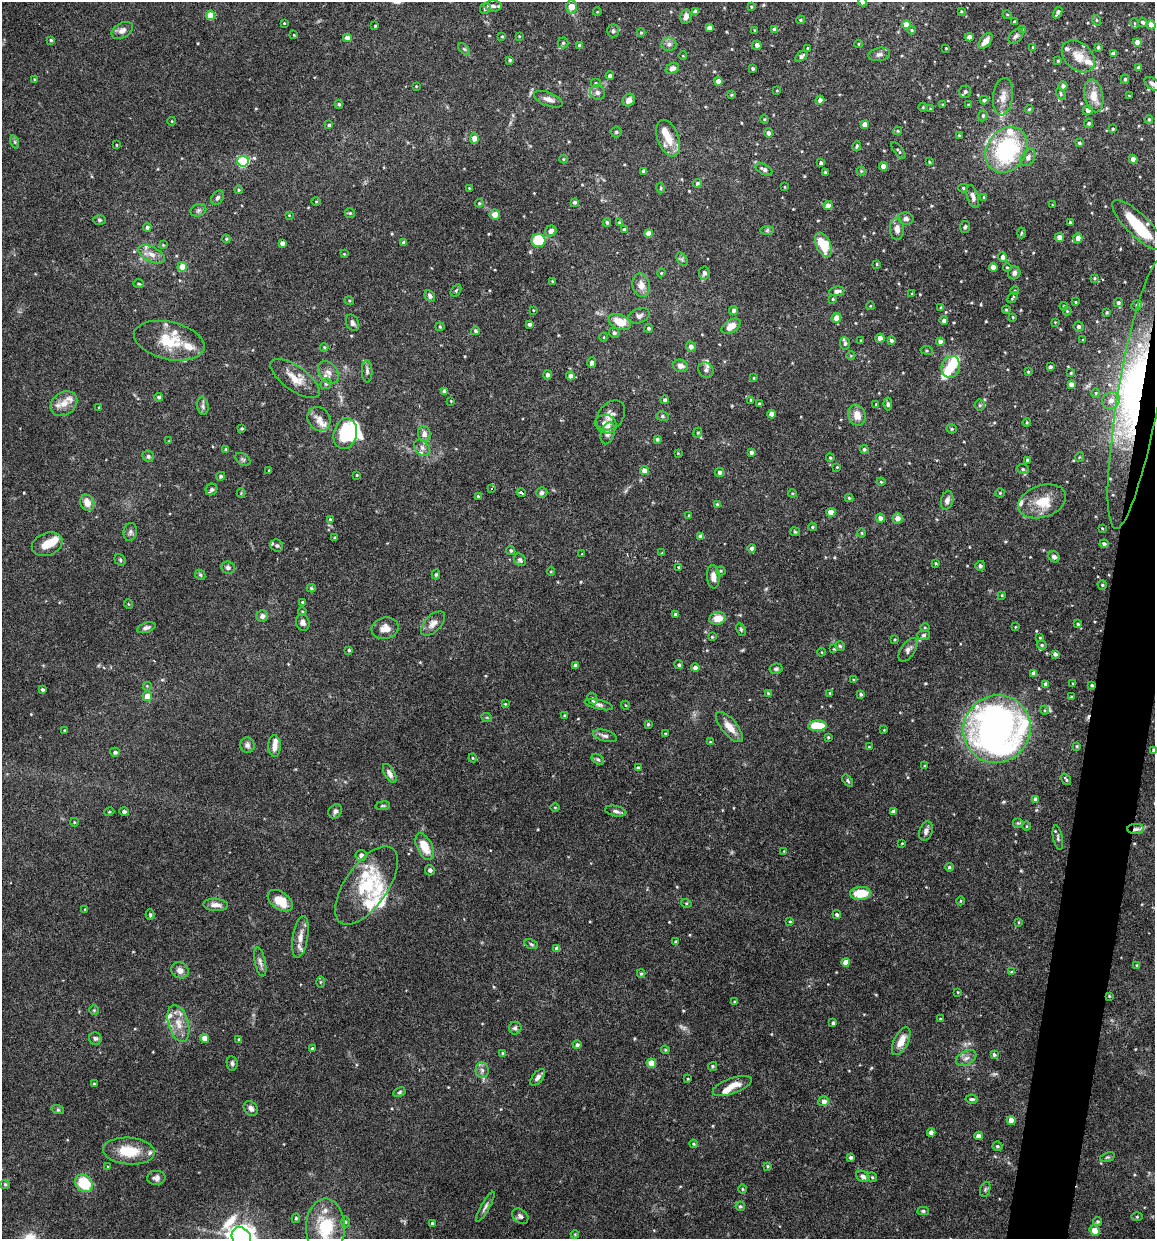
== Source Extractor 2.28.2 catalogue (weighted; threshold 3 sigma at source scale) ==
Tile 10 of 4 x 4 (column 2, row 3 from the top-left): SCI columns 1270-2422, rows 1240-2476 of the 4966 x 4951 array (HDU 1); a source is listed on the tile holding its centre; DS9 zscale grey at full resolution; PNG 1157 x 1241 px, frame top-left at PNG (2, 2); each listed source drawn as its Kron ellipse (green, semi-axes under 4 px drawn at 4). Shown black and unused: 3% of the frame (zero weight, under 4 of 8 exposures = <1% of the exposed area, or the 3 px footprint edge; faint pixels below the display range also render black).
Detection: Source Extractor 2.28.2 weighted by HDU 2 'WHT'; one run over the whole footprint, this tile lists its part. Background 0.0726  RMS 0.0021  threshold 0.00879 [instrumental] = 3 sigma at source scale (4.09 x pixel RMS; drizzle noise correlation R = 1.36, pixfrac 0.8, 0.05/0.05 arcsec/px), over >= 5 px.
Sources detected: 543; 8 inside a brighter object's white glare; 1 cosmic-ray / hot-pixel residue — neither listed nor drawn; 33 inside a brighter listed object's ellipse — not listed separately; of the other 501, all 500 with FLUX_AUTO >= 0.12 (the completeness limit of this list) listed and drawn (1 fainter detections not listed), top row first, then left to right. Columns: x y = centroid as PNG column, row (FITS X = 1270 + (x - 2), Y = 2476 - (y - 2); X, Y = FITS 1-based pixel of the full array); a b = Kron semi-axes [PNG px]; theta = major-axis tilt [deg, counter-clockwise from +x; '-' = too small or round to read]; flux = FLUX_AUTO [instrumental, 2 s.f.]
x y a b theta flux
862 2 4 4 - 0.4
493 6 8 5 -3 0.75
571 7 6 5 - 2.8
751 7 3 3 - 0.19
485 8 5 5 - 0.52
961 11 3 2 - 0.15
597 12 4 3 - 0.15
695 12 4 4 - 0.92
1058 12 6 4 58 0.66
1007 14 4 3 - 0.15
210 15 4 4 - 3.9
686 16 7 5 79 1
800 20 4 4 - 0.27
1096 20 5 3 - 0.18
1014 22 4 3 - 0.43
1143 22 5 4 - 0.42
284 23 2 2 - 0.16
1134 23 5 3 - 0.16
906 25 4 4 - 2.6
1151 25 4 4 - 1.9
375 26 3 2 - 0.19
709 28 4 4 - 1.2
1022 29 4 3 - 0.21
122 30 11 7 30 1.1
755 30 3 3 - 0.18
775 30 4 4 - 1.1
912 30 4 4 - 0.2
613 31 6 5 - 0.45
641 33 4 4 - 0.21
294 35 4 4 - 0.14
502 36 3 3 - 0.2
519 36 3 3 - 0.17
1016 36 9 6 45 0.54
969 37 4 4 - 1.2
347 38 4 4 - 1.1
51 40 4 3 - 0.26
986 41 9 5 50 1.6
1137 42 4 4 - 1.7
563 43 5 5 - 0.32
669 44 7 6 - 0.69
859 44 4 3 - 0.16
757 45 4 4 - 0.74
580 46 4 4 - 0.81
1033 47 4 3 - 0.27
1098 47 4 3 - 0.29
808 48 3 2 - 0.17
946 48 3 2 - 0.14
464 49 7 4 -44 0.31
879 54 11 6 13 0.72
1113 54 4 4 - 1.1
683 56 4 3 - 0.14
801 56 7 4 35 0.6
1078 56 19 13 -42 2.7
510 60 3 3 - 0.3
1058 61 4 3 - 0.24
672 68 7 5 26 0.9
753 68 3 3 - 0.42
1139 68 4 3 - 0.6
610 76 4 4 - 0.58
34 79 3 3 - 0.17
1125 79 4 3 - 0.33
718 81 4 4 - 1.4
595 83 5 5 - 0.33
1152 84 8 5 -39 0.53
416 86 2 2 - 0.13
1063 86 4 4 - 0.51
777 90 3 2 - 0.14
965 92 6 6 - 0.51
597 93 8 7 - 0.71
1061 94 6 4 -62 0.29
731 95 3 3 - 0.19
1094 96 16 9 -79 2.7
1129 96 3 2 - 0.15
1003 97 19 10 82 1.9
548 99 15 6 -21 1.2
629 100 7 5 54 1.3
820 100 4 4 - 0.77
984 100 4 4 - 0.35
339 104 4 4 - 0.31
943 105 4 3 - 0.17
968 105 3 3 - 0.18
923 107 4 3 - 0.17
930 109 4 3 - 0.2
1029 109 4 3 - 0.19
1088 110 5 5 - 1
983 116 6 4 70 0.29
764 119 4 3 - 0.2
1149 119 4 3 - 0.27
172 121 4 3 - 0.15
1089 123 5 4 - 0.32
865 124 4 4 - 1.5
329 125 4 3 - 0.35
1113 129 4 3 - 0.22
898 131 4 4 - 0.21
616 132 5 5 - 0.3
769 133 4 4 - 0.79
959 135 3 3 - 0.17
474 138 5 4 - 1.4
668 138 19 10 -70 3.4
15 142 7 4 -71 0.32
1079 143 4 3 - 0.29
116 145 3 2 - 0.14
857 146 5 3 - 0.3
898 150 10 3 -52 0.32
1007 150 24 19 56 22
1028 158 9 6 59 0.9
563 159 4 3 - 0.16
1133 159 4 4 - 1.4
243 161 5 5 - 23
929 162 3 3 - 0.16
821 163 4 4 - 0.56
883 166 4 4 - 1.6
764 169 9 5 -30 0.77
644 171 4 4 - 0.94
861 171 4 4 - 0.21
825 172 3 3 - 0.19
697 183 4 4 - 0.41
785 187 4 2 - 0.14
469 188 3 2 - 0.14
661 188 5 3 - 0.17
963 188 5 4 - 0.27
238 190 4 4 - 0.27
973 197 12 5 -73 0.91
984 197 3 3 - 0.18
217 198 8 5 56 0.51
316 202 4 3 - 0.18
575 202 4 3 - 0.46
479 203 4 4 - 0.21
1052 205 4 2 - 0.12
828 206 4 4 - 1.3
198 210 8 6 21 0.5
350 213 5 5 - 0.28
495 214 5 5 - 1.6
289 215 4 4 - 0.16
906 219 7 6 - 0.63
100 220 6 5 - 0.35
607 222 4 4 - 0.37
619 222 3 3 - 0.19
1070 222 3 3 - 0.23
1138 225 34 11 -44 8.1
147 227 4 4 - 0.5
965 227 6 5 - 0.32
897 229 11 7 -89 1.2
624 230 4 4 - 0.54
767 230 7 4 1 0.3
551 231 6 5 - 0.79
649 233 4 4 - 1.9
1021 233 5 3 - 0.22
1059 238 5 4 - 1
1078 238 5 4 - 1.6
226 239 4 4 - 0.23
538 240 7 6 - 8.3
403 242 4 4 - 0.28
282 243 4 4 - 0.98
163 245 4 4 - 0.17
823 245 13 7 -65 6.2
151 254 14 7 -27 1.5
344 254 3 3 - 0.14
1003 257 5 4 - 0.86
682 259 7 4 -56 0.42
877 264 3 2 - 0.18
182 267 5 4 - 2.3
993 267 4 4 - 1.4
1007 267 4 4 - 0.21
661 273 4 3 - 0.17
704 273 6 5 - 0.49
1014 273 6 6 - 0.71
1094 278 4 3 - 0.21
552 281 4 3 - 0.19
139 284 5 4 - 0.28
641 285 12 8 -77 1.7
456 290 7 4 57 0.29
837 291 7 5 7 0.83
1015 291 4 3 - 0.15
912 293 4 2 - 0.15
430 296 6 4 -60 0.58
1013 297 6 2 51 0.21
833 299 3 3 - 0.19
349 300 5 3 - 0.23
1075 302 3 3 - 0.17
1118 303 5 4 - 0.34
1137 305 5 5 - 0.28
870 306 4 2 - 0.14
1064 306 4 3 - 0.21
941 307 3 3 - 0.23
533 310 3 2 - 0.14
734 310 4 4 - 0.54
1006 310 4 4 - 0.21
1067 311 4 4 - 0.18
1107 313 4 3 - 0.23
639 316 11 7 19 0.69
1013 317 4 4 - 0.18
836 318 5 5 - 1.9
944 320 4 4 - 0.64
620 322 12 7 -22 3.4
1055 322 3 3 - 0.13
352 323 8 6 -64 0.67
529 324 3 3 - 0.43
731 326 10 6 31 2
440 327 4 4 - 0.21
1079 327 5 5 - 0.47
649 328 4 4 - 0.34
475 331 4 4 - 0.37
614 333 5 5 - 0.5
604 337 4 3 - 0.16
880 338 5 4 - 0.92
891 340 4 3 - 0.44
1083 340 4 3 - 0.16
169 341 36 19 -13 7.1
861 341 3 3 - 0.25
940 342 4 4 - 1.2
845 343 6 5 - 0.55
324 347 4 4 - 0.23
691 347 5 4 - 0.85
927 350 6 3 -8 0.26
851 356 4 3 - 0.16
592 362 5 4 - 0.61
680 366 7 6 - 1
951 367 11 9 74 3.5
1050 367 4 4 - 0.5
706 370 8 7 - 0.74
367 371 11 5 -90 0.59
328 372 12 9 -53 1.3
1028 372 4 3 - 0.18
1071 373 4 3 - 0.21
547 375 4 4 - 0.59
570 376 4 4 - 1
295 378 29 12 -35 3.1
754 378 4 4 - 0.19
326 384 6 5 - 0.34
1071 384 4 4 - 1.1
445 391 4 4 - 0.56
1096 393 4 4 - 0.2
1139 393 137 21 80 33
159 397 4 4 - 0.39
664 400 4 4 - 0.4
751 400 4 3 - 0.32
1111 400 9 8 - 1.3
451 401 3 3 - 0.13
759 403 3 3 - 0.18
64 404 14 11 36 2.3
876 404 4 3 - 0.17
888 404 6 4 -82 0.4
980 405 5 5 - 0.33
203 406 9 5 -83 0.55
99 407 4 2 - 0.14
772 414 4 4 - 1.6
857 415 11 8 -70 1.9
611 416 17 12 51 1.4
662 416 6 5 - 0.41
319 419 12 11 - 1.5
1027 422 4 3 - 0.21
606 424 11 9 -22 2
242 428 3 3 - 0.25
951 429 5 4 - 0.27
608 433 11 6 74 0.93
698 433 5 4 - 0.27
345 434 15 11 76 6.8
424 434 8 6 -85 1
657 439 3 3 - 0.39
169 441 3 3 - 0.16
422 448 9 7 -46 0.83
226 449 4 4 - 0.22
864 449 4 4 - 0.37
751 452 4 3 - 0.63
678 453 3 3 - 0.14
148 456 6 5 - 0.48
1079 457 5 3 - 0.17
830 458 4 3 - 0.24
243 459 8 5 -36 0.4
1027 460 4 3 - 0.3
837 467 4 3 - 0.17
1023 469 6 5 - 0.37
269 470 3 2 - 0.15
644 471 4 4 - 1.8
720 472 4 4 - 0.7
357 475 3 3 - 0.16
221 476 4 4 - 0.39
881 482 4 4 - 0.22
492 488 3 3 - 0.28
211 490 6 5 - 0.44
241 493 4 4 - 0.21
521 493 5 3 - 0.35
542 493 6 5 - 0.56
792 493 4 3 - 0.19
1000 493 4 4 - 0.21
478 496 4 3 - 0.3
849 498 4 4 - 0.25
947 500 9 6 76 0.77
1042 501 25 16 19 4.5
87 503 8 6 -66 1.9
717 504 4 3 - 0.2
831 512 4 4 - 2.2
689 515 3 3 - 0.18
880 518 4 4 - 1
898 518 5 5 - 1.3
330 519 3 3 - 0.19
812 527 4 3 - 0.25
1102 528 4 3 - 0.16
130 532 9 6 79 0.59
795 532 5 4 - 0.26
862 533 5 3 - 0.19
701 536 4 4 - 0.85
335 538 3 3 - 0.27
47 544 16 11 22 2.6
1104 544 4 4 - 0.56
277 546 6 6 - 0.39
752 548 4 4 - 0.59
511 550 4 4 - 0.32
662 553 3 3 - 0.15
582 554 2 2 - 0.13
1054 557 6 5 - 0.64
120 560 6 5 - 0.29
520 560 7 5 -49 0.48
936 563 4 3 - 0.18
980 566 5 4 - 0.5
679 567 3 3 - 0.29
228 568 7 6 - 0.55
551 571 4 3 - 0.17
721 571 5 4 - 0.25
436 574 5 4 - 0.3
200 575 5 4 - 0.28
713 577 12 6 -86 1.2
1102 585 4 4 - 0.26
311 588 4 3 - 0.31
1002 595 4 3 - 0.18
303 602 4 3 - 0.32
128 604 5 3 - 0.17
302 611 4 3 - 0.17
675 614 4 3 - 0.28
262 616 5 5 - 0.71
717 618 8 6 9 2.9
303 622 8 6 -73 0.72
433 623 15 8 46 1.3
1078 624 4 4 - 0.26
1015 627 4 2 - 0.14
146 628 10 5 17 0.58
385 628 14 10 10 1.7
925 628 4 3 - 0.2
741 630 6 4 -64 0.29
923 635 6 5 - 0.38
712 637 4 3 - 0.2
1040 638 3 2 - 0.16
895 639 3 3 - 0.2
1042 645 5 4 - 0.3
840 646 5 4 - 0.3
834 649 3 2 - 0.17
349 650 4 4 - 0.32
908 650 13 7 56 0.85
822 652 4 3 - 0.16
1055 654 4 4 - 0.67
679 665 4 4 - 0.35
576 666 4 4 - 1
695 667 4 4 - 0.73
776 669 6 5 - 0.37
1034 673 4 4 - 1.4
854 680 4 4 - 0.22
1046 684 4 3 - 0.62
1073 684 3 2 - 0.19
1092 685 3 3 - 0.29
147 686 5 5 - 0.22
42 689 3 3 - 0.38
768 693 3 3 - 0.22
830 693 4 4 - 0.19
861 694 4 4 - 0.31
147 696 5 5 - 2
1071 697 3 2 - 0.22
592 699 6 4 -60 0.31
505 704 4 3 - 0.19
599 705 14 5 -13 0.63
625 705 4 3 - 0.16
1044 710 4 3 - 0.2
564 715 4 3 - 0.14
487 718 5 3 - 0.18
648 724 3 3 - 0.22
817 726 9 5 2 5.8
729 727 18 7 -50 2.2
997 729 34 33 - 100
65 730 4 3 - 0.19
884 730 3 3 - 0.14
665 733 3 2 - 0.15
605 736 12 5 -16 0.71
828 737 3 2 - 0.18
710 742 4 3 - 0.16
247 745 7 7 - 0.69
274 746 11 6 -89 1.3
1077 746 3 3 - 0.22
869 747 3 3 - 0.16
1154 750 3 3 - 0.3
115 752 5 4 - 0.55
473 758 4 4 - 0.19
598 759 7 4 -37 0.34
925 766 4 3 - 0.19
638 768 4 4 - 0.52
390 774 10 5 -61 0.88
1066 779 6 3 -54 0.27
848 781 7 4 -54 0.28
1036 799 4 4 - 0.76
383 806 7 3 8 0.27
555 807 5 3 - 0.18
335 811 8 6 54 0.61
616 811 11 5 -12 0.65
109 812 5 3 - 0.18
124 812 4 4 - 0.54
893 812 4 4 - 0.93
74 822 4 3 - 0.17
1018 823 5 5 - 0.27
1027 826 5 3 - 0.2
1136 829 8 5 3 0.54
926 831 10 6 71 0.82
1058 838 12 4 -79 0.47
902 843 3 3 - 0.15
425 847 14 7 -64 3.8
784 851 4 4 - 0.16
361 855 5 5 - 0.83
949 867 4 4 - 0.33
430 870 5 5 - 0.54
366 885 45 21 55 10
860 893 10 6 3 5.6
280 901 14 8 -35 3.9
961 901 4 3 - 0.16
686 903 5 3 - 0.21
215 905 12 6 -4 1.3
85 909 4 3 - 0.22
837 914 4 4 - 0.41
150 915 5 4 - 0.29
790 921 4 3 - 0.2
1019 922 4 2 - 0.16
300 937 21 7 80 2
676 942 4 3 - 0.26
531 944 7 4 -21 0.35
557 949 4 4 - 1.3
260 962 15 5 -78 0.81
846 962 4 4 - 2.1
1137 965 4 3 - 0.27
180 970 9 7 -26 1.1
1011 972 4 3 - 0.18
641 974 4 4 - 0.27
320 982 6 4 89 0.23
958 992 3 2 - 0.13
1109 996 4 4 - 0.17
735 1002 3 3 - 0.26
94 1010 4 4 - 0.23
940 1019 3 3 - 0.17
833 1023 4 3 - 0.39
178 1024 19 10 -74 2.7
515 1028 6 6 - 0.45
95 1038 6 6 - 0.45
205 1038 4 4 - 1.9
239 1039 3 2 - 0.14
901 1041 15 7 64 2.3
577 1045 4 4 - 0.5
312 1049 3 3 - 0.33
665 1050 4 4 - 0.2
503 1054 4 3 - 0.52
994 1054 3 3 - 0.34
966 1058 11 7 29 0.94
232 1063 7 5 -82 0.45
651 1063 5 4 - 2.8
712 1066 4 4 - 0.3
482 1070 8 6 -87 0.75
538 1077 10 5 51 0.68
688 1079 3 2 - 0.15
94 1084 3 3 - 0.19
732 1086 20 7 20 2.2
399 1092 6 4 28 0.31
972 1099 6 4 -5 0.41
824 1101 5 5 - 0.99
251 1108 8 6 -52 0.76
58 1110 6 4 -18 0.28
1011 1120 4 4 - 2
931 1132 4 4 - 1.1
978 1136 4 4 - 1.2
693 1144 4 3 - 0.23
997 1146 5 4 - 0.34
129 1151 26 13 -4 5.6
850 1157 4 4 - 0.44
1107 1157 7 4 18 0.32
108 1166 3 2 - 0.14
768 1166 4 4 - 0.22
863 1176 7 5 -28 0.59
872 1177 5 4 - 0.27
156 1178 9 7 2 0.85
84 1183 10 8 -42 7.2
5 1184 5 4 - 0.25
742 1189 5 3 - 0.19
985 1189 8 5 71 0.39
740 1206 5 4 - 0.36
485 1207 17 4 60 0.65
923 1211 5 4 - 0.33
520 1216 9 6 -39 0.7
1137 1217 5 3 - 0.21
296 1218 5 4 - 0.35
345 1222 5 3 - 0.24
1097 1222 4 4 - 0.28
432 1223 3 3 - 0.3
325 1227 29 19 90 9.2
1094 1230 5 4 - 2.6
575 1234 4 3 - 0.2
241 1237 10 8 -48 160
Overlapping masked pixels (flux is a lower limit): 3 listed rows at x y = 1139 393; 1092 685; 1136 829
Isophote crosses this tile's border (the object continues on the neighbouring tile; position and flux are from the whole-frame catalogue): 6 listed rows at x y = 862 2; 1058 12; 1139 393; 1154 750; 325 1227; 241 1237